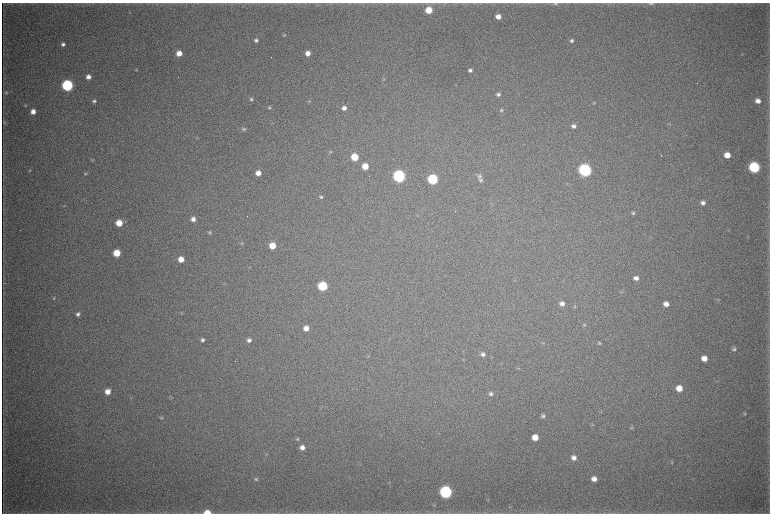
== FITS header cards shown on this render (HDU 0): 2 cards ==
NAXIS1  =                 1536 / length of data axis 1
NAXIS2  =                 1023 / length of data axis 2

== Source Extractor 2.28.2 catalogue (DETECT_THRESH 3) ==
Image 1536 x 1023 px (HDU 0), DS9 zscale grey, zoomed out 1/2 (1 PNG px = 2 x 2 image px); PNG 772 x 516 px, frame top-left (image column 1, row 1022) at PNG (2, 3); no overlay
Background 4070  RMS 36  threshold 108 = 3 sigma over >= 5 px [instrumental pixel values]
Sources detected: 105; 3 cannot appear on this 1/2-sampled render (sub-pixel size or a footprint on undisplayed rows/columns) and are not listed; the other 102 listed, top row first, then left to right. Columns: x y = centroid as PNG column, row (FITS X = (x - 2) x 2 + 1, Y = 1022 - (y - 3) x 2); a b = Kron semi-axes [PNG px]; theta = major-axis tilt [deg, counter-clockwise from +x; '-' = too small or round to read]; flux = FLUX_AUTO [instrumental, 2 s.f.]
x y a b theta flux
651 3 7 4 2 1.3e+04
555 4 7 4 3 1.4e+04
429 10 5 5 - 1.7e+05
130 13 3 2 - 4.1e+03
498 16 5 4 - 6.3e+04
284 35 5 4 - 9.7e+03
256 40 5 4 - 2.1e+04
572 41 5 4 - 1.7e+04
63 44 5 4 - 2.3e+04
179 53 5 5 - 7.9e+04
308 53 5 4 - 5.7e+04
742 54 5 3 - 5.3e+03
136 70 4 4 - 6.7e+03
470 70 4 4 - 2.3e+04
88 77 5 4 - 4.3e+04
384 79 4 3 - 6.5e+03
67 85 5 5 - 1.2e+06
6 92 6 5 - 1.3e+04
498 94 5 4 - 2.0e+04
251 99 5 5 - 1.4e+04
94 101 4 4 - 1.6e+04
309 101 5 3 - 7.4e+03
758 101 5 4 - 4.7e+04
594 103 5 4 - 8.7e+03
25 105 4 4 - 8.2e+03
269 107 4 4 - 1.2e+04
344 108 5 5 - 3.7e+04
501 110 5 4 - 1.3e+04
33 111 5 4 - 5.5e+04
4 122 5 4 - 7.9e+03
272 123 3 2 - 3.8e+03
669 124 5 3 - 8.1e+03
573 126 6 5 - 2.7e+04
244 129 5 5 - 1.4e+04
330 152 5 4 - 1.0e+04
661 155 2 1 - 4.0e+03
727 155 5 5 - 1.0e+05
355 157 5 5 - 1.7e+05
92 160 4 3 - 6.3e+03
365 166 5 5 - 1.1e+05
754 167 6 5 - 1.0e+06
30 170 4 4 - 7.1e+03
585 170 6 6 - 1.9e+06
258 173 5 5 - 6.1e+04
85 174 4 4 - 8.5e+03
399 176 6 6 - 1.6e+06
479 176 6 6 - 2.1e+04
433 179 6 5 - 6.9e+05
481 180 6 5 - 1.6e+04
321 197 5 5 - 1.5e+04
703 203 6 5 - 3.1e+04
633 213 4 4 - 1.2e+04
193 219 5 5 - 3.5e+04
119 223 5 5 - 1.3e+05
209 232 6 5 - 1.3e+04
242 243 5 4 - 9.7e+03
272 246 5 5 - 1.3e+05
117 253 5 5 - 1.7e+05
181 259 5 5 - 8.4e+04
636 278 5 5 - 3.7e+04
224 283 3 2 - 4.1e+03
323 286 6 5 - 4.9e+05
622 291 5 3 - 6.8e+03
54 298 5 4 - 8.8e+03
718 300 4 2 - 4.9e+03
562 304 5 5 - 3.8e+04
666 304 5 5 - 5.0e+04
574 307 4 4 - 7.5e+03
182 313 5 2 - 6.0e+03
78 314 5 5 - 2.3e+04
584 325 5 4 - 8.9e+03
306 328 5 5 - 5.7e+04
202 340 4 4 - 1.9e+04
249 340 5 5 - 2.8e+04
543 343 5 3 - 6.3e+03
599 343 5 4 - 1.1e+04
734 349 5 5 - 1.7e+04
483 354 6 5 - 2.3e+04
368 356 3 2 - 4.2e+03
704 358 5 5 - 7.6e+04
518 368 4 3 - 6.0e+03
679 388 6 5 - 9.6e+04
107 392 5 5 - 6.9e+04
491 394 5 4 - 2.0e+04
131 397 3 2 - 4.5e+03
171 398 3 2 - 3.9e+03
745 414 6 4 19 1.0e+04
543 416 5 5 - 1.8e+04
161 418 6 4 22 1.1e+04
592 425 3 3 - 5.7e+03
632 428 6 3 18 9.7e+03
535 437 5 5 - 9.6e+04
297 439 5 4 - 1.0e+04
302 447 5 5 - 4.3e+04
266 455 5 3 - 7.7e+03
574 458 5 4 - 3.9e+04
672 462 5 3 - 7.9e+03
256 479 5 5 - 1.3e+04
594 479 5 5 - 5.1e+04
446 492 6 6 - 1.5e+06
488 500 3 2 - 4.3e+03
207 512 7 5 -2 9.5e+04
At the frame edge (FLAGS 8, measured only in part): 3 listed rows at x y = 651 3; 555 4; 207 512
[3 sub-pixel or undisplayed-footprint detections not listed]